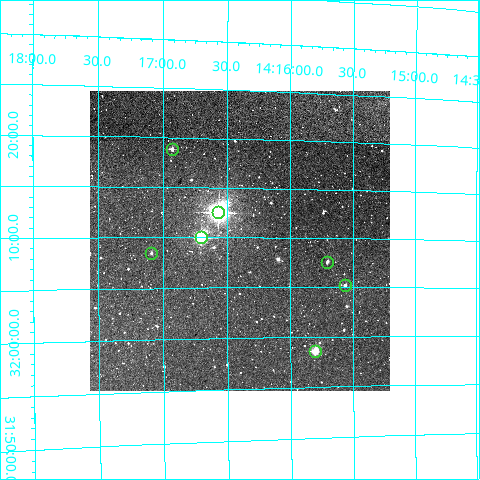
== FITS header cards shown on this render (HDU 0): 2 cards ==
NAXIS1  =                  300
NAXIS2  =                  300

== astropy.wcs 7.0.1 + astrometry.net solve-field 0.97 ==
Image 300 x 300 px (HDU 0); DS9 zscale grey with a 90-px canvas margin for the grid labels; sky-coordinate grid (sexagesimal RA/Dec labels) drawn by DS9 from the SOLVED WCS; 7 Tycho-2 reference stars matched to detected sources circled (green)
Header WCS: RA---TAN/DEC--TAN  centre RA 14:16:24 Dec +32:10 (214.10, +32.16 deg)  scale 6 arcsec/px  FOV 30.0' x 30.0'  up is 0 deg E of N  parity normal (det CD < 0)
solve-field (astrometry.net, Tycho-2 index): VERIFIED the header's WCS against the Tycho-2 star catalogue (verified at 2 index scales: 7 matches each, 0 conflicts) and refined it, rather than solving blind
Solved WCS: RA---TAN-SIP/DEC--TAN-SIP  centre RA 14:16:24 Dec +32:10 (214.10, +32.16 deg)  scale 6 arcsec/px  FOV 30.0' x 30.2'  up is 0 deg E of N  parity normal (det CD < 0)
The solver's refit moves the header's centre by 3.5 arcsec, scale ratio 0.9998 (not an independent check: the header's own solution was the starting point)
Tycho-2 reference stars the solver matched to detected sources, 7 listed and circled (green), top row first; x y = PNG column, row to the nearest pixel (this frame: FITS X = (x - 90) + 1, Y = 300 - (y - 91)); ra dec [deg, ICRS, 3 dp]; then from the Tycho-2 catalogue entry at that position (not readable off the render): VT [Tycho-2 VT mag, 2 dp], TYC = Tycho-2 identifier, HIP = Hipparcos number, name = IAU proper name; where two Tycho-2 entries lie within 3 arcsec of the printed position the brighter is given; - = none
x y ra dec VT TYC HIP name
172 149 214.232 +32.314 11.18 2546-177-1 - -
218 212 214.141 +32.208 6.83 2546-608-1 69753 -
201 237 214.175 +32.166 8.34 2546-211-1 69768 -
151 253 214.273 +32.141 12.90 2546-426-1 - -
327 262 213.926 +32.127 12.23 2546-584-1 - -
345 285 213.891 +32.086 12.14 2546-352-1 - -
315 351 213.951 +31.976 9.45 2546-303-1 - -